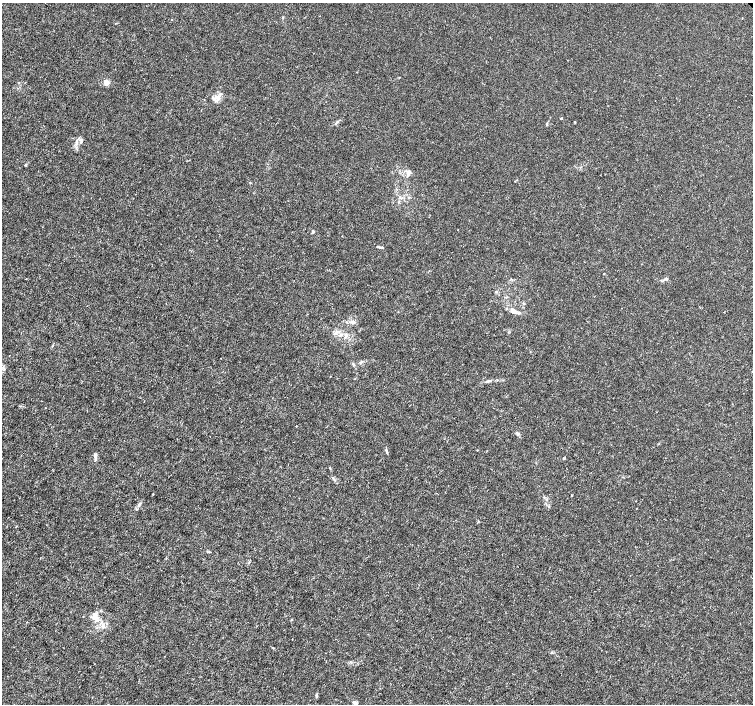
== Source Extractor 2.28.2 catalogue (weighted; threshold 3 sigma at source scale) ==
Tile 7 of 4 x 4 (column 3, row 2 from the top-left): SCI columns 3010-4510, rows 3021-4424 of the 6012 x 5974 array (HDU 1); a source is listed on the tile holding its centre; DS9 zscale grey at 2 x 2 block average (1 PNG px = mean of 2 x 2 image px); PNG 755 x 706 px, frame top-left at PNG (2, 3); no overlay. Shown black and unused: <1% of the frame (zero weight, under 3 of 4 exposures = <1% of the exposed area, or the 3 px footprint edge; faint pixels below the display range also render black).
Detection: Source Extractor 2.28.2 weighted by HDU 2 'WHT'; one run over the whole footprint, this tile lists its part. Background 0.00121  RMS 0.0013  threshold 0.00598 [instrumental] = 3 sigma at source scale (4.5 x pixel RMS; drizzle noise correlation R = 1.50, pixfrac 1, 0.0396/0.0396 arcsec/px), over >= 5 px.
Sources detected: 39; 3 inside a brighter listed object's ellipse — not listed separately; the other 36 listed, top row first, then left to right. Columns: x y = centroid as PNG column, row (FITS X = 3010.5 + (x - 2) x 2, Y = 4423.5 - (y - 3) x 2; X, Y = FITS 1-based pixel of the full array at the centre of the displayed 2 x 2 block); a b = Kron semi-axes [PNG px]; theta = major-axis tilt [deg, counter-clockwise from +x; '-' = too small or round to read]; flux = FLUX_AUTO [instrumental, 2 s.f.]
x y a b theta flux
283 17 3 2 - 0.22
106 82 3 2 - 7.1
217 97 8 5 10 1.5
561 118 2 2 - 1
336 122 7 3 50 0.49
575 122 3 2 - 0.25
547 124 4 2 - 0.3
81 141 7 4 -88 0.72
77 142 4 3 - 0.51
26 165 3 2 - 0.3
408 175 7 4 -84 1.1
516 180 3 2 - 0.15
250 183 3 2 - 0.16
313 232 5 3 - 0.38
381 247 8 2 -2 0.48
604 274 2 2 - 0.17
26 279 2 2 - 0.11
666 279 5 3 - 0.48
496 292 4 2 - 0.32
514 311 6 5 - 1.1
353 322 5 4 - 0.98
345 337 4 3 - 0.47
52 346 3 2 - 0.19
361 362 4 2 - 0.34
487 381 5 2 - 0.42
518 434 5 4 - 0.55
95 455 4 3 - 0.75
564 458 3 3 - 0.24
572 495 3 2 - 0.21
139 504 4 3 - 0.42
95 617 11 7 -63 2.4
291 620 3 2 - 0.22
103 627 4 4 - 0.61
551 652 3 2 - 0.2
316 695 6 2 87 0.44
355 703 5 4 - 0.96
Isophote crosses this tile's border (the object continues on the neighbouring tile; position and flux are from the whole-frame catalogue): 1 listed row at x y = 355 703
Diffuse or blended objects may show on this block-average render without a row.